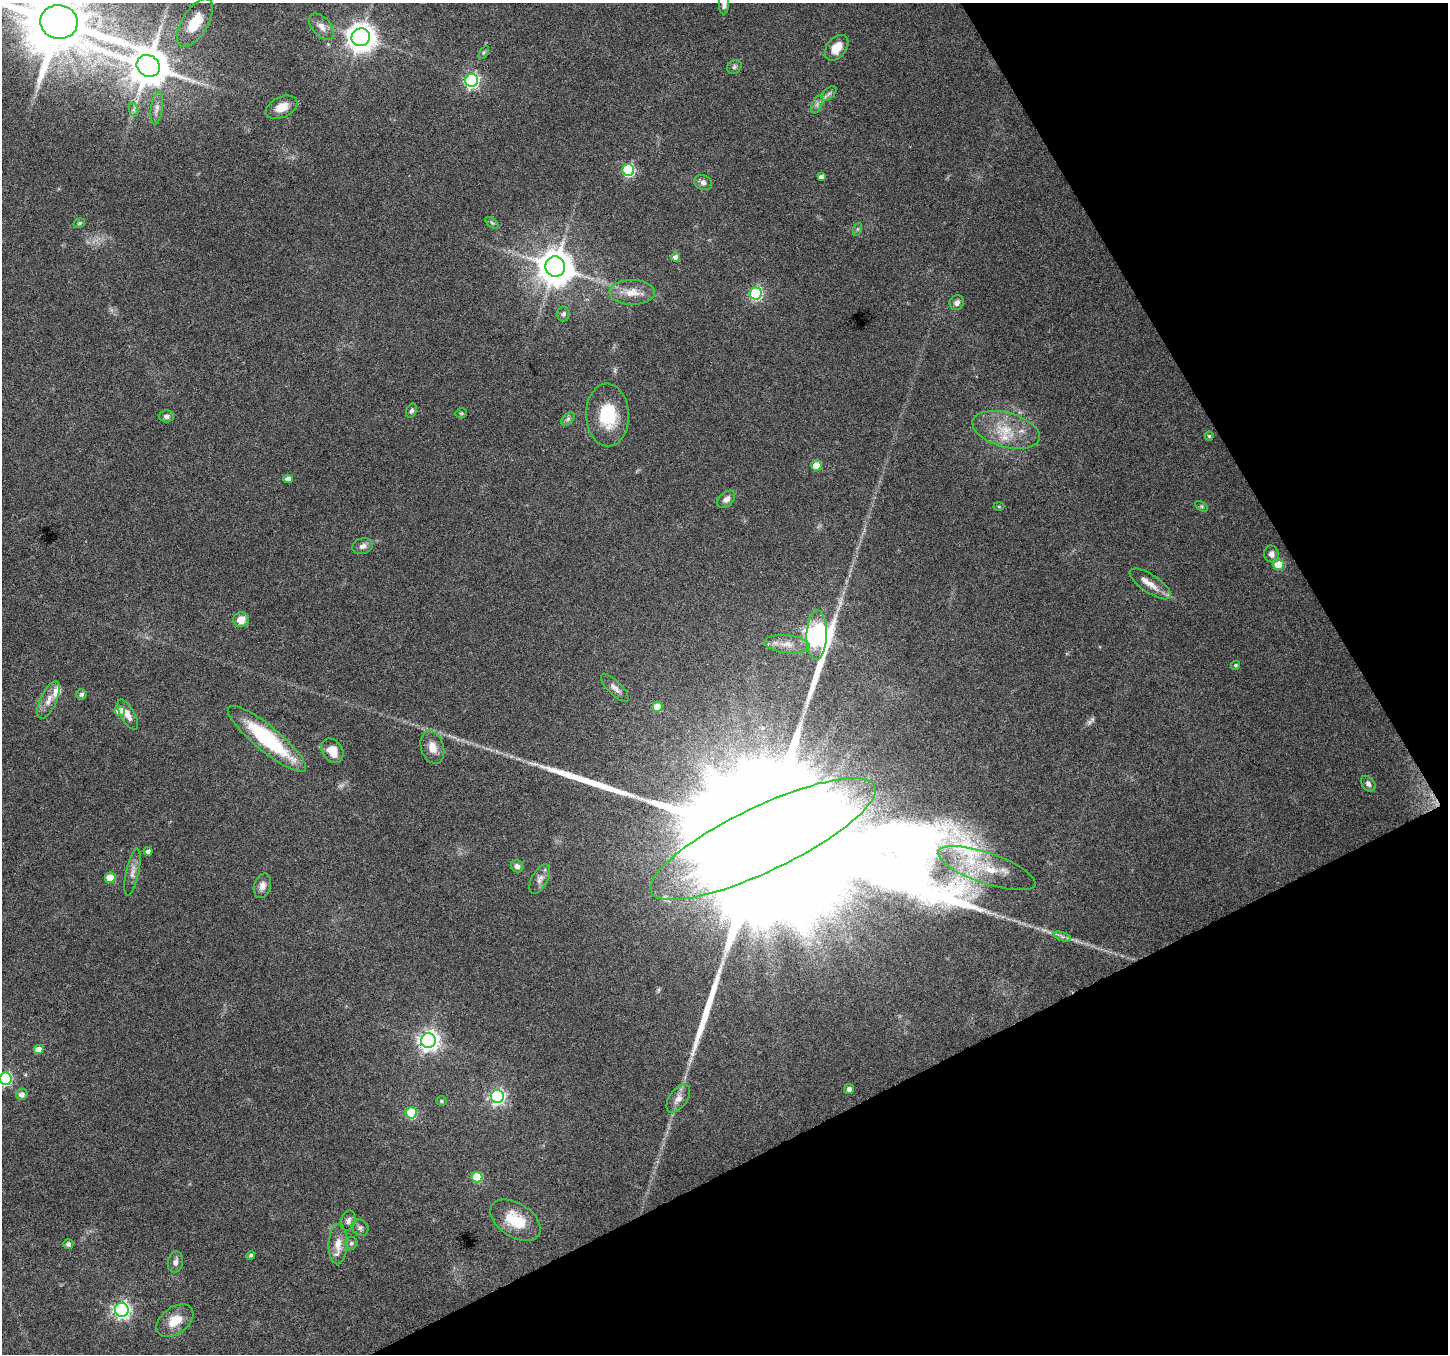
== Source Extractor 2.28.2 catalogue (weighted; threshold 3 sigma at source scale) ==
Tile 12 of 4 x 4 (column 4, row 3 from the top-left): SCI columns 4339-5784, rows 1456-2807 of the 5788 x 5675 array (HDU 1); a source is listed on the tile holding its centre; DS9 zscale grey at full resolution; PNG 1450 x 1356 px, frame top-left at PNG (2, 3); each listed source drawn as its Kron ellipse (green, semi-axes under 4 px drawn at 4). Shown black and unused: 25% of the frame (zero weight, under 4 of 8 exposures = <1% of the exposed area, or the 3 px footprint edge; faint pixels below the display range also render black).
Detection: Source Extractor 2.28.2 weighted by HDU 2 'WHT'; one run over the whole footprint, this tile lists its part. Background 0.0485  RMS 0.0031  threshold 0.0125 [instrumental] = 3 sigma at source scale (4.09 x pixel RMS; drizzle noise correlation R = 1.36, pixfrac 0.8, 0.0396/0.0396 arcsec/px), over >= 5 px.
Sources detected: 92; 1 too faint to see at this stretch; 2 long thin detections or spike segments (spike, bleed or trail) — neither listed nor drawn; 3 inside a brighter listed object's ellipse — not listed separately; the other 86 listed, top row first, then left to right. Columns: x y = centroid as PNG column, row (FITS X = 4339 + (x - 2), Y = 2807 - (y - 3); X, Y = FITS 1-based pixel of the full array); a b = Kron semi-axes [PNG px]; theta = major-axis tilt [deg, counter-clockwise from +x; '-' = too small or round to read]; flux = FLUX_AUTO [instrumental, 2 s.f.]
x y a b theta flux
724 3 11 5 88 1.6
59 22 19 17 -10 3100
195 23 27 13 58 8.5
321 27 16 9 -49 2.4
361 37 9 9 - 400
837 48 14 9 51 4.9
484 52 7 4 59 0.43
148 66 12 10 -30 1000
734 67 8 6 39 0.66
472 80 6 6 - 59
829 93 9 5 44 0.83
817 104 9 5 67 0.87
282 107 17 10 26 3.9
157 108 16 6 82 1.6
134 110 7 4 -72 0.61
628 170 6 6 - 30
821 176 4 3 - 0.89
703 183 9 7 -21 1.2
79 223 6 4 17 0.43
492 223 7 4 -36 0.49
858 229 6 4 71 0.47
675 257 4 4 - 1.6
555 267 10 10 - 710
632 292 23 12 -1 4.3
756 293 6 6 - 36
957 303 8 7 - 1.4
563 314 7 6 - 0.78
412 411 7 5 63 0.7
461 413 5 5 - 0.37
607 415 31 21 -88 13
166 416 7 6 - 1.1
568 419 8 4 45 0.73
1006 430 34 17 -15 9.8
1209 436 4 4 - 0.42
816 466 5 5 - 7.2
288 479 4 4 - 1.6
726 499 10 7 43 1.5
999 506 5 3 - 0.3
1201 506 7 4 -31 0.44
362 546 10 7 21 1.5
1271 554 8 7 - 1.4
1278 565 5 5 - 9.4
1150 584 24 9 -34 3.2
241 620 8 7 - 3.2
817 635 25 10 88 220
787 644 23 9 -6 3.3
1235 665 4 4 - 0.46
615 688 18 6 -45 1.6
81 694 5 5 - 0.88
49 700 20 8 65 2.9
657 707 5 5 - 5.7
120 711 5 5 - 5.2
128 715 16 7 -61 2.1
267 739 49 12 -39 26
432 747 17 11 -72 3.2
332 751 13 10 -55 4.5
1368 784 9 6 -52 1.1
763 839 124 32 25 73000
148 851 4 4 - 0.98
517 866 6 6 - 1.2
987 868 51 15 -19 13
133 872 24 6 78 2
110 878 5 5 - 7.1
540 879 16 8 62 1.7
262 886 12 8 74 1.8
1062 937 9 4 -19 0.84
428 1040 7 7 - 150
38 1049 5 4 - 2.8
5 1079 6 6 - 35
849 1089 5 5 - 1.2
22 1094 6 5 - 1.4
497 1096 6 6 - 69
678 1099 16 8 54 2.4
441 1101 5 4 - 0.51
411 1113 5 5 - 19
477 1177 5 5 - 12
516 1220 28 16 -33 9.2
348 1221 10 7 72 1.1
360 1228 9 7 -43 0.99
351 1243 6 6 - 0.64
68 1244 5 5 - 0.85
338 1244 20 9 88 3.5
251 1255 4 4 - 0.56
175 1262 10 7 79 1.3
122 1310 7 7 - 93
175 1321 21 13 36 5.6
Overlapping masked pixels (flux is a lower limit): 1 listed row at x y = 763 839
Isophote crosses this tile's border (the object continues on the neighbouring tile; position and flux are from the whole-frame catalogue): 3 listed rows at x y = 724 3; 59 22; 5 1079